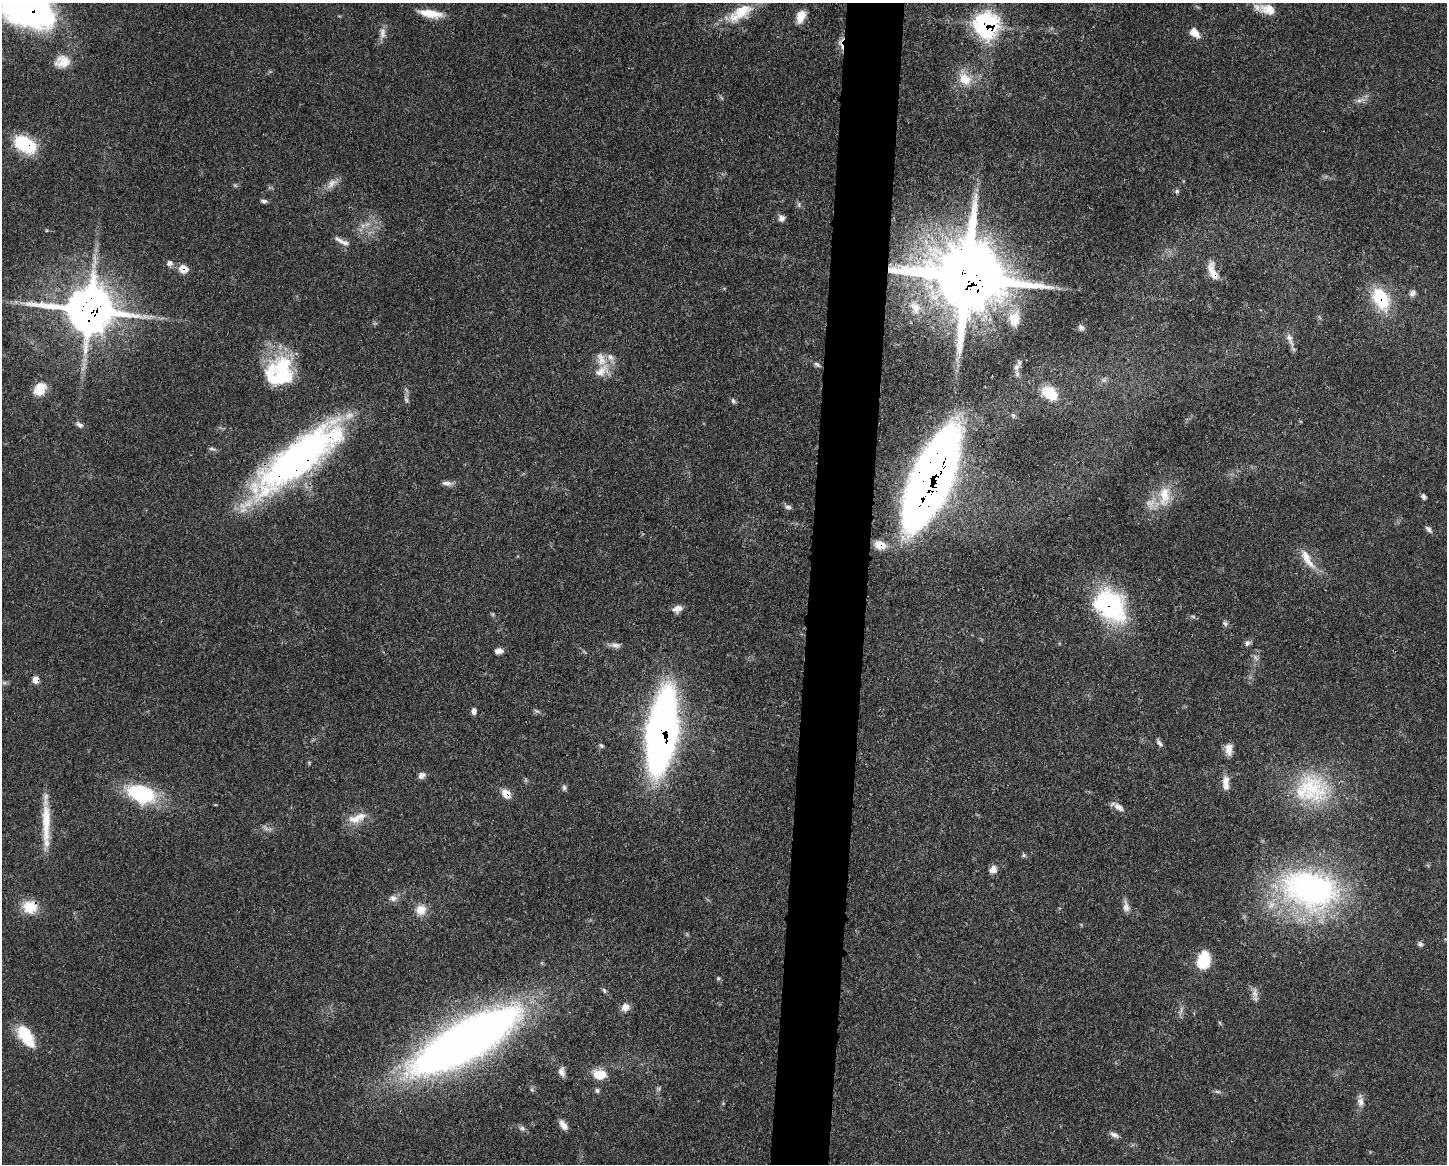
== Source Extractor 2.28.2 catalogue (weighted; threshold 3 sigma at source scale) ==
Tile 5 of 3 x 4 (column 2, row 2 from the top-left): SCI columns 1557-3001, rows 2329-3490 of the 4670 x 4658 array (HDU 1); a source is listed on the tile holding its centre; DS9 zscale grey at full resolution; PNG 1449 x 1166 px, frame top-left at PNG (2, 3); no overlay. Shown black and unused: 4% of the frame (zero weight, under 3 of 4 exposures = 1% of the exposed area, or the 3 px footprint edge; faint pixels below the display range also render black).
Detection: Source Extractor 2.28.2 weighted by HDU 2 'WHT'; one run over the whole footprint, this tile lists its part. Background 0.055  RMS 0.0032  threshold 0.0145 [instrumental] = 3 sigma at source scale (4.5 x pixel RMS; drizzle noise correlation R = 1.50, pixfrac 1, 0.05/0.05 arcsec/px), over >= 5 px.
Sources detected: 113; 5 too faint to see at this stretch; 1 inside a brighter object's white glare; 2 cosmic-ray / hot-pixel residue — not listed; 9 inside a brighter listed object's ellipse — not listed separately; the other 96 listed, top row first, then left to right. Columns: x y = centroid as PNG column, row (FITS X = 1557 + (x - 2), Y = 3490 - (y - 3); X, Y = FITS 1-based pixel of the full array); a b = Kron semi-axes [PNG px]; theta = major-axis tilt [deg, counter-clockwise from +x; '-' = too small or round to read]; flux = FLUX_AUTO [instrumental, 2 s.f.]
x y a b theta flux
1268 9 22 13 -13 5.3
27 10 50 28 -25 140
430 13 28 8 -8 6
740 13 39 16 36 12
801 16 14 9 68 4.4
986 25 12 11 - 110
382 33 16 8 86 2.1
1195 33 14 9 -46 3.1
62 62 20 16 11 5.2
965 79 19 15 -41 6.5
1359 100 9 4 8 1.1
25 144 22 14 -30 19
331 184 15 8 61 2.3
1177 191 6 6 - 0.62
264 201 8 5 -7 0.84
781 218 9 8 - 1.4
344 242 14 6 -10 1.6
170 263 8 8 - 1.3
183 269 10 9 - 3.4
1213 271 25 9 -72 4.1
966 277 23 19 -11 4900
1412 293 9 7 42 1.4
1381 298 24 15 -64 18
915 308 21 14 -73 6.3
89 310 16 13 -6 1500
1014 319 21 15 87 6.7
1081 327 8 6 -35 0.9
1290 339 19 8 -71 2.4
817 364 8 5 -44 0.78
1016 367 8 7 - 1.3
283 370 40 24 -86 24
602 371 24 13 38 5.4
40 389 17 12 55 5.9
1050 393 14 10 -37 12
733 401 7 5 -88 0.68
1013 416 7 5 -63 0.67
80 425 10 6 -26 1.2
212 449 11 4 -15 0.71
298 458 111 31 38 130
930 479 73 22 66 680
446 483 13 6 -6 1.6
1164 496 31 15 85 8.6
1423 496 6 5 - 0.9
788 507 8 6 -7 0.93
1429 529 10 5 -48 1
880 545 12 9 -13 4.6
1307 559 32 9 -58 5.5
1110 605 39 28 -45 44
677 609 13 8 18 2
493 614 6 4 72 0.39
1193 616 7 4 -19 0.51
1225 624 8 5 -63 0.78
1247 643 8 6 44 1
616 645 13 6 -5 1.6
498 651 10 6 5 1.7
1256 658 9 3 -46 0.72
36 680 8 7 - 2.1
4 683 7 4 -19 0.55
474 711 9 6 85 1.1
536 711 9 3 -21 0.54
662 732 51 17 82 310
1160 743 11 5 -48 0.97
601 746 7 5 -38 0.67
1229 749 14 8 -89 2.8
421 775 8 7 - 1.7
1226 783 18 7 -89 3.1
564 787 7 6 - 0.79
1310 787 51 39 -33 29
141 793 32 19 -18 24
506 794 10 8 -53 3.8
1118 807 17 7 -29 2.4
354 819 21 12 1 4.4
46 822 54 9 90 10
1024 855 6 5 - 0.59
993 869 10 9 - 2.1
1310 890 75 49 -13 88
393 898 10 9 - 1.6
1126 906 15 7 -82 1.9
30 907 19 16 -12 7
421 910 14 14 - 3.9
1420 944 8 6 -56 0.81
1203 960 17 12 74 12
718 978 5 4 - 0.44
604 990 7 4 -63 0.65
1255 993 16 7 -82 1.8
625 1007 10 9 - 2.3
26 1036 28 13 -57 12
466 1041 94 27 30 370
562 1072 12 7 -80 1.7
600 1074 16 12 -3 5.6
597 1090 7 5 -86 0.68
1218 1092 9 4 -1 0.7
1360 1102 14 8 -86 2.1
563 1125 12 6 -56 2.3
522 1128 8 6 -29 0.98
1114 1135 13 6 -25 1.3
Overlapping masked pixels (flux is a lower limit): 17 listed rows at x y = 27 10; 986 25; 25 144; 183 269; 1213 271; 966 277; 1381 298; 89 310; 283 370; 298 458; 930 479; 880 545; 1110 605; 36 680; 662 732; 506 794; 30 907
Isophote crosses this tile's border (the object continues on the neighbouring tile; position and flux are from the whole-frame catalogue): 1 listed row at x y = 27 10